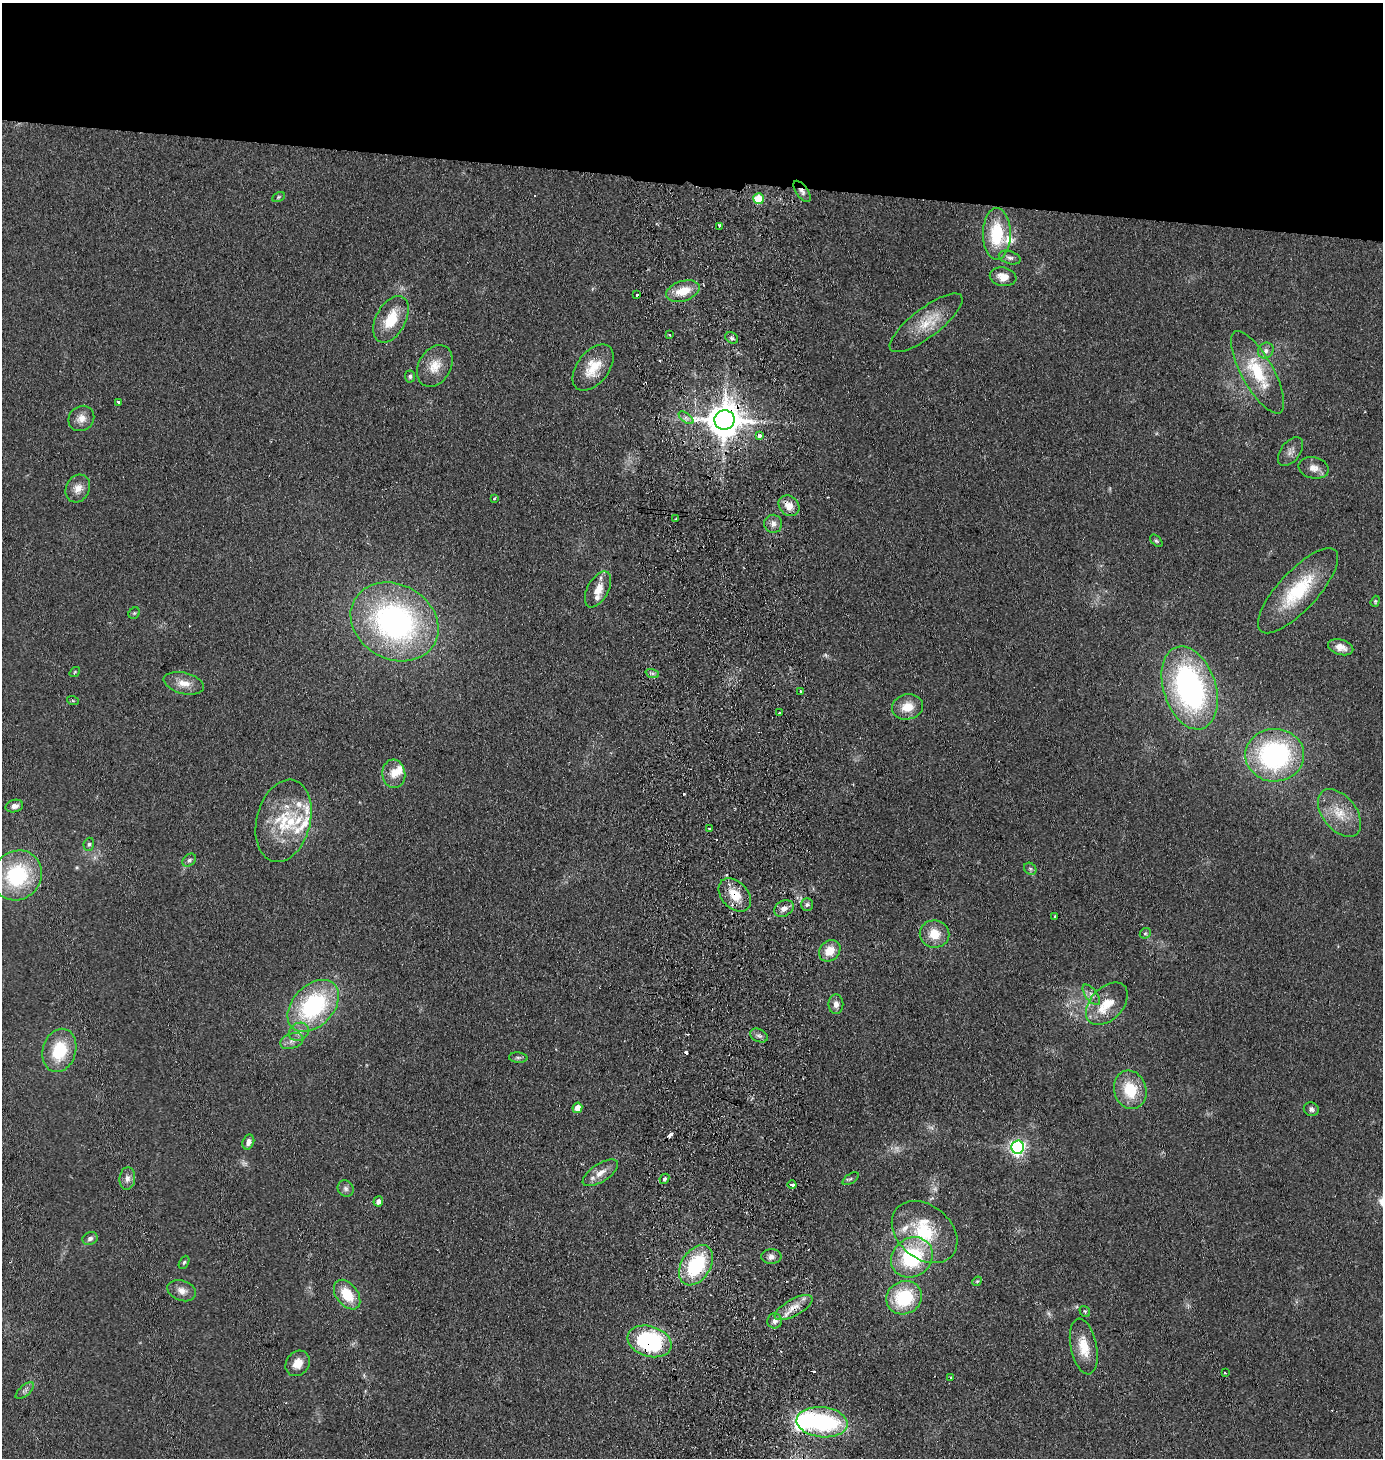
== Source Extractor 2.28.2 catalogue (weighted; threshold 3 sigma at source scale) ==
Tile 2 of 3 x 3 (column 2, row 1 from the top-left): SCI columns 1540-2920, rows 2916-4371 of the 4503 x 4376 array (HDU 1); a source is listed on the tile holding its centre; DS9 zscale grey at full resolution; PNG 1385 x 1460 px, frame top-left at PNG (2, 3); each listed source drawn as its Kron ellipse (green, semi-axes under 4 px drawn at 4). Shown black and unused: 12% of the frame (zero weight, under 2 of 3 exposures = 3% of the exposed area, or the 3 px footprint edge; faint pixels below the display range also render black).
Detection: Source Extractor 2.28.2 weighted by HDU 2 'WHT'; one run over the whole footprint, this tile lists its part. Background 0.14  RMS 0.011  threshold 0.0495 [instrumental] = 3 sigma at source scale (4.5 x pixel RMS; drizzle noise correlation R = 1.50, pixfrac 1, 0.05/0.05 arcsec/px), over >= 5 px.
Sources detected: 130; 4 too faint to see at this stretch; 9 cosmic-ray / hot-pixel residue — neither listed nor drawn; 14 inside a brighter listed object's ellipse — not listed separately; the other 103 listed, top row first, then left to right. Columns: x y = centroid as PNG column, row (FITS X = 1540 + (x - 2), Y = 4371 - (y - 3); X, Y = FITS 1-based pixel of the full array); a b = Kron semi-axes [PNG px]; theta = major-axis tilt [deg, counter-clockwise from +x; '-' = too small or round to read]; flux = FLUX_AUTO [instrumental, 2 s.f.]
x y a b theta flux
802 191 12 6 -54 4.8
278 197 7 4 28 1.5
759 199 5 5 - 48
719 226 4 3 - 2.6
997 234 26 14 90 55
1010 258 11 6 -18 3.9
1003 277 13 9 -11 12
683 291 17 10 18 24
636 295 3 3 - 3.1
391 319 25 15 61 34
926 323 44 14 37 30
669 335 4 2 - 1.3
732 338 7 5 -33 2.7
1266 351 8 7 - 4.9
435 366 22 16 60 20
593 367 26 16 52 28
1258 372 46 16 -61 57
410 376 6 5 - 2.5
119 402 3 3 - 3.1
81 418 13 12 - 10
686 418 8 4 -37 3.5
724 420 10 9 - 2700
759 436 3 3 - 29
1290 452 17 9 53 6.7
1314 468 15 10 -12 9.1
78 488 14 11 63 11
494 499 3 3 - 1.9
789 506 11 9 -46 13
676 519 3 3 - 1.4
773 524 9 9 - 6
1156 541 7 4 -44 1.9
598 589 20 10 62 15
1298 591 55 19 47 69
1375 601 6 4 71 1.4
134 613 6 5 - 1.6
394 622 46 37 -29 300
1341 647 13 7 -15 8.7
75 672 6 3 36 1.1
652 673 7 4 -19 2.3
184 683 20 10 -14 13
1190 688 43 26 -72 270
801 691 3 3 - 1.6
73 701 6 4 -19 1.2
907 707 16 12 12 18
779 713 3 3 - 2.3
1275 755 29 26 1 190
394 774 14 11 -84 13
14 806 9 6 15 5.5
1339 813 27 17 -52 29
283 821 42 27 75 63
709 828 3 3 - 2.1
89 844 6 5 - 2.3
189 860 7 5 43 2.7
1030 869 6 5 - 2.3
17 875 26 24 44 93
735 895 19 13 -47 24
807 905 6 6 - 3.1
784 908 10 7 29 7.8
1054 917 3 3 - 3.3
1145 933 6 5 - 1.7
934 934 15 13 -10 20
830 951 12 9 48 17
1091 995 12 6 -53 5.1
836 1004 10 7 90 6.4
1107 1004 25 16 46 25
313 1006 30 20 46 140
299 1032 10 8 32 6.9
759 1036 9 6 -25 3.3
292 1041 12 7 18 6.1
59 1050 22 16 74 47
518 1058 9 5 -4 2.5
1130 1090 19 16 -73 38
577 1108 5 5 - 12
1311 1109 8 6 -22 3.5
248 1142 8 5 70 5.7
1018 1147 6 6 - 320
600 1173 20 9 33 11
127 1178 11 8 84 5.8
664 1179 5 4 - 2.3
851 1179 9 4 35 1.9
792 1185 4 3 - 8.4
346 1188 8 7 - 3.7
378 1201 5 5 - 5.5
925 1232 36 26 -40 65
90 1238 8 6 24 3.7
771 1257 10 7 -1 5.5
912 1257 22 19 37 90
184 1262 7 4 62 1.9
696 1265 22 14 58 82
977 1281 5 4 - 1.2
182 1291 15 10 -19 9.3
347 1295 17 11 -53 31
904 1298 18 16 25 67
794 1308 21 8 29 14
1085 1311 6 4 -55 1.5
775 1321 7 7 - 5.4
649 1341 22 15 -18 150
1084 1346 28 13 -79 25
298 1363 13 11 53 13
1225 1373 3 2 - 1.2
951 1378 3 3 - 2.6
25 1391 11 5 42 3.5
822 1422 25 15 -6 140
Overlapping masked pixels (flux is a lower limit): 6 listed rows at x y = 802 191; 724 420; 789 506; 735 895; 794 1308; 649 1341